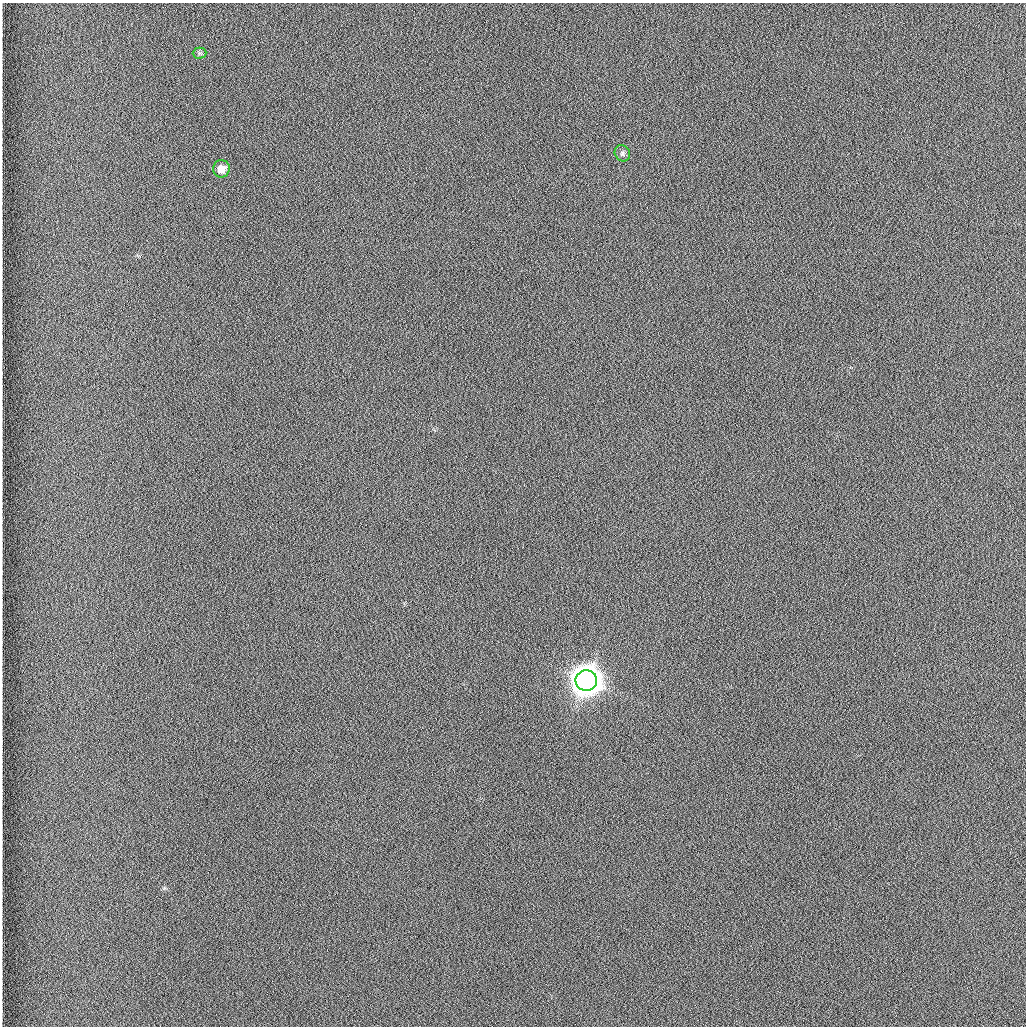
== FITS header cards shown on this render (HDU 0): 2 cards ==
NAXIS1  =                 1024 /fastest changing axis
NAXIS2  =                 1024 /next to fastest changing axis

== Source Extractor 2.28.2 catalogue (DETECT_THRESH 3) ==
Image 1024 x 1024 px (HDU 0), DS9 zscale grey, 1 PNG px = 1 image px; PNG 1028 x 1028 px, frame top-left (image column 1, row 1024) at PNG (2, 3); each listed source drawn as its Kron ellipse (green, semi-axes under 4 px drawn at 4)
Background 1260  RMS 5.9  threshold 17.7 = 3 sigma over >= 5 px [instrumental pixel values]
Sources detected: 4; all 4 listed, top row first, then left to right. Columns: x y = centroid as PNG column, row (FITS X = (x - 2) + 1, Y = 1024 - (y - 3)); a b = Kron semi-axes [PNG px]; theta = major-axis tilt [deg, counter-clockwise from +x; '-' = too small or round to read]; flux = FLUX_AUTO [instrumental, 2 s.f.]
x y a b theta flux
200 53 7 5 1 710
622 153 8 7 - 1200
221 169 8 8 - 4100
586 681 11 10 - 980000